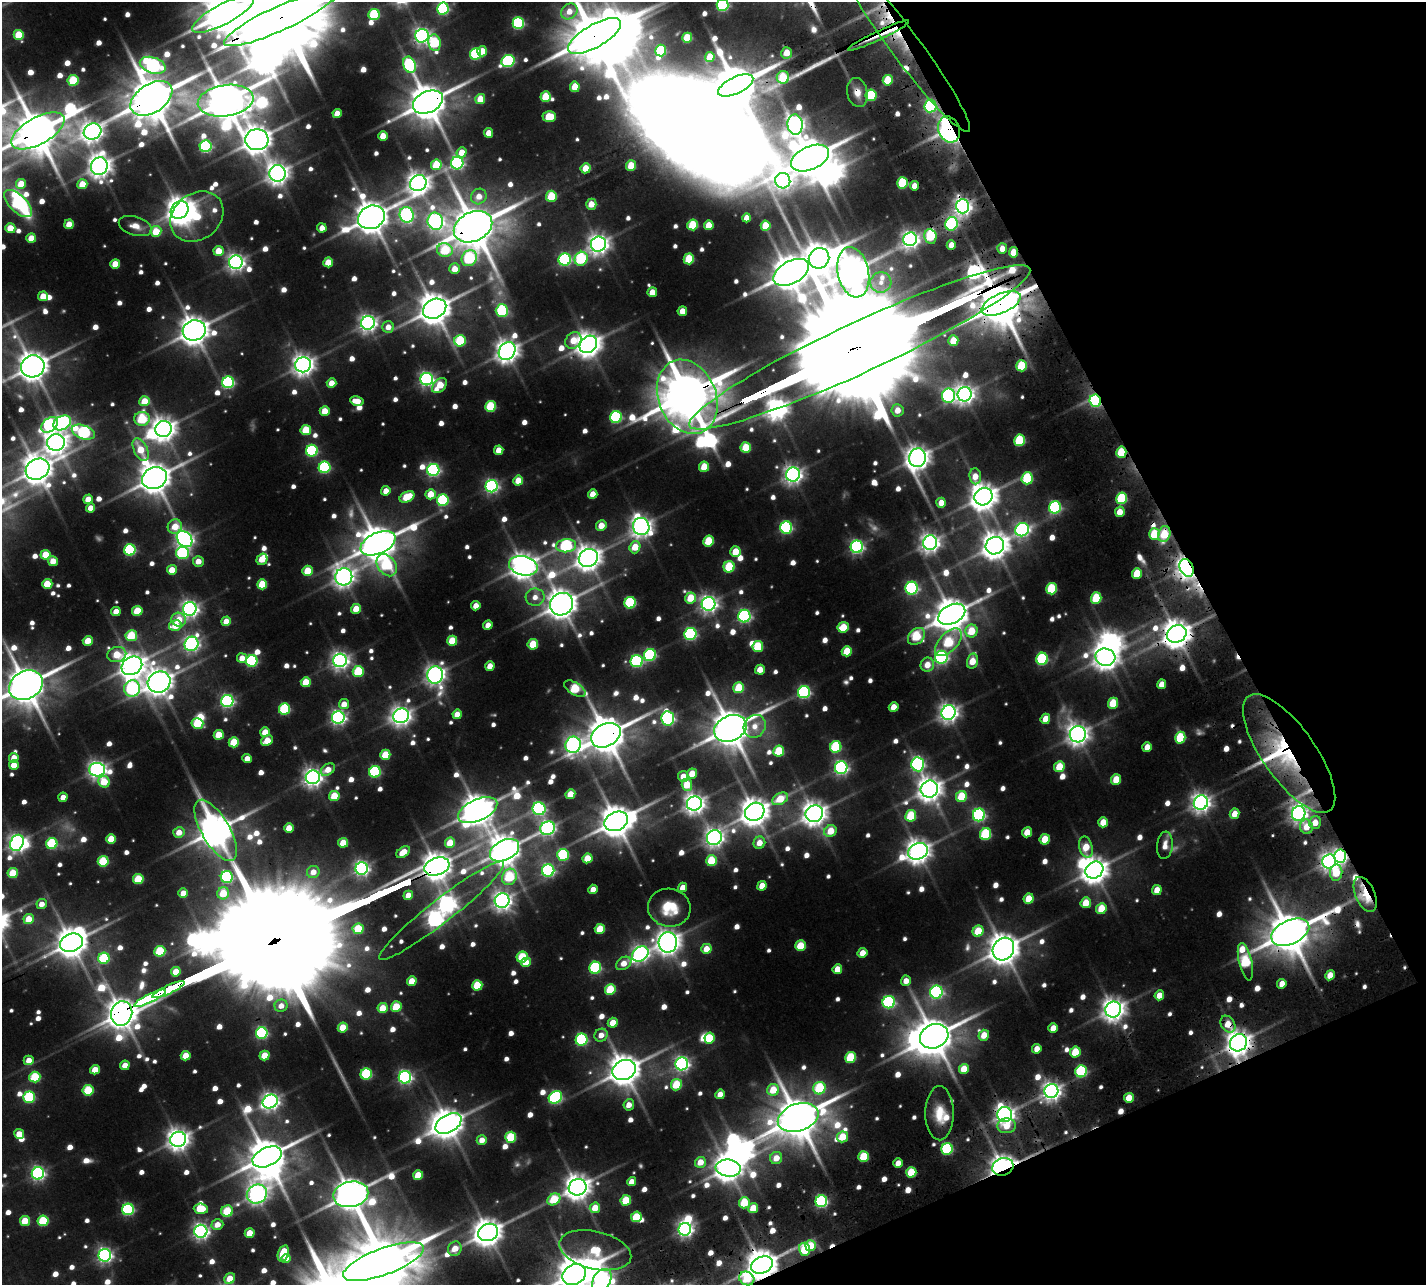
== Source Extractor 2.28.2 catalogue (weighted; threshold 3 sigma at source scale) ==
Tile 12 of 4 x 4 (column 4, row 3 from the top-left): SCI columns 4466-5889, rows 1824-3106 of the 6082 x 6086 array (HDU 1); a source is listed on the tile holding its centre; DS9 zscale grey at full resolution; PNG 1428 x 1287 px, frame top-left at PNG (2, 2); each listed source drawn as its Kron ellipse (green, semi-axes under 4 px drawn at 4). Shown black and unused: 21% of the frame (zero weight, under 3 of 5 exposures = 13% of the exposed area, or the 3 px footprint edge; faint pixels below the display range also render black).
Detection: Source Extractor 2.28.2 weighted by HDU 2 'WHT'; one run over the whole footprint, this tile lists its part. Background 0.105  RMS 0.0091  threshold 0.0408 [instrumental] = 3 sigma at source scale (4.5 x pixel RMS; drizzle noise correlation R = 1.50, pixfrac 1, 0.05/0.05 arcsec/px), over >= 5 px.
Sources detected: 980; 15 too faint to see at this stretch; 28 inside a brighter object's white glare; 16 cosmic-ray / hot-pixel residue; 3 long thin detections or spike segments (spike, bleed or trail) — neither listed nor drawn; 16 inside a brighter listed object's ellipse — not listed separately; of the other 902, all 500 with FLUX_AUTO >= 9.98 (the completeness limit of this list) listed and drawn (402 fainter detections not listed), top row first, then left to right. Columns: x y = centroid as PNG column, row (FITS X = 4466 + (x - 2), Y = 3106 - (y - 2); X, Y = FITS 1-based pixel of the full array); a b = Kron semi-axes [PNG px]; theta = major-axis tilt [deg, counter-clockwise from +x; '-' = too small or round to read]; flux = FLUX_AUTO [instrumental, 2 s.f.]
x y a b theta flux
723 5 6 6 - 170
443 8 6 6 - 160
569 11 8 7 - 12
223 14 34 10 28 3500
374 14 6 5 - 73
280 18 61 12 25 17000
518 23 6 5 - 130
19 35 5 5 - 28
879 35 34 4 25 22
422 36 7 6 - 410
595 36 30 11 30 6500
687 38 5 5 - 35
434 43 8 6 -81 68
905 46 106 15 -53 82
482 51 5 5 - 18
661 51 6 5 - 62
787 53 5 5 - 16
475 54 6 5 - 91
710 57 5 4 - 19
508 61 7 6 - 150
153 65 13 8 -18 240
410 65 8 6 -67 140
783 77 6 6 - 38
73 80 5 5 - 51
888 80 5 5 - 31
736 85 19 8 25 4300
575 87 5 5 - 24
857 92 14 10 -78 12
871 95 6 5 - 69
546 97 5 5 - 35
151 98 23 14 33 4700
480 99 5 5 - 20
226 101 28 15 8 3600
428 102 16 10 25 2900
930 106 6 6 - 150
337 114 5 4 - 14
549 117 7 5 1 36
795 124 10 7 -85 460
949 129 13 10 -69 420
38 131 29 13 29 4200
92 132 9 7 28 680
488 133 5 4 - 14
383 136 5 4 - 15
257 140 11 10 - 1400
206 146 6 6 - 160
462 152 5 5 - 14
810 158 20 11 25 3600
457 163 6 6 - 200
436 165 5 5 - 42
99 166 9 8 - 860
631 166 5 5 - 25
586 168 5 5 - 18
278 173 8 8 - 800
783 181 7 7 - 380
418 183 8 8 - 810
903 183 5 5 - 64
21 184 5 5 - 23
82 184 5 5 - 19
914 186 5 4 - 11
479 196 8 7 - 12
551 196 5 5 - 44
18 203 17 8 -43 98
591 204 5 5 - 14
963 206 7 6 - 540
180 210 10 8 48 1100
407 215 8 7 - 200
197 217 28 23 39 65
371 217 14 11 25 2100
747 218 4 4 - 10
435 221 9 7 -73 330
69 224 5 4 - 18
951 224 7 6 - 170
693 225 5 5 - 47
709 225 5 5 - 19
135 226 17 9 -17 11
766 226 5 5 - 29
473 227 20 14 25 4000
10 228 5 5 - 22
322 228 4 4 - 10
156 231 5 5 - 32
930 236 7 6 - 50
31 238 5 4 - 17
910 239 7 6 - 490
598 244 8 7 - 670
951 245 5 4 - 12
1002 249 5 5 - 11
445 250 8 7 - 47
218 251 5 5 - 19
1014 252 5 4 - 20
469 258 8 7 - 84
819 258 10 10 - 1800
565 259 6 6 - 160
581 259 7 6 - 84
689 259 5 5 - 44
236 262 7 6 - 460
328 262 5 5 - 21
115 264 5 5 - 20
455 269 5 5 - 13
791 272 19 11 29 2600
853 272 25 15 -78 2000
881 282 10 10 - 11
652 292 5 4 - 15
43 296 5 5 - 17
1001 303 21 9 24 5000
435 309 12 9 27 2000
502 311 6 6 - 81
682 311 5 4 - 13
368 323 7 6 - 480
388 327 6 6 - 11
194 330 11 10 - 1600
573 340 9 7 49 20
460 341 6 5 - 68
953 341 5 5 - 23
588 344 9 8 - 1200
860 347 187 25 25 63000
507 351 9 8 - 890
303 365 8 7 - 760
33 366 12 11 - 1600
1021 366 5 5 - 48
427 379 6 6 - 300
228 382 6 6 - 150
331 383 5 4 - 14
439 385 9 6 47 29
965 394 7 7 - 550
949 396 7 6 - 180
687 397 38 29 -68 6700
145 401 5 5 - 25
357 401 7 5 -12 15
1095 401 6 5 - 100
490 406 5 5 - 60
897 410 6 6 - 11
325 411 5 5 - 20
616 417 6 6 - 130
142 419 7 7 - 67
62 423 9 6 29 230
50 425 9 6 38 130
164 429 8 8 - 960
306 430 5 5 - 33
83 432 12 6 -21 140
1020 440 6 5 - 70
56 442 9 8 - 920
746 448 5 5 - 37
141 450 12 6 -64 24
499 450 5 4 - 14
312 451 6 6 - 120
1121 452 5 5 - 42
918 458 9 8 - 950
325 467 6 5 - 120
704 467 5 5 - 26
37 469 12 10 27 1600
433 470 6 6 - 210
793 474 7 7 - 530
975 476 8 6 -84 12
155 478 13 10 24 2100
1027 478 6 5 - 62
518 480 5 5 - 20
492 486 6 6 - 230
386 491 5 4 - 13
431 494 5 5 - 21
593 494 5 4 - 15
407 497 8 5 26 33
983 497 9 8 - 1300
1121 498 6 5 - 81
88 499 5 4 - 15
443 500 6 6 - 100
941 503 5 4 - 12
1055 507 6 6 - 150
91 508 4 4 - 11
1120 512 5 5 - 14
601 525 5 5 - 16
641 526 9 8 - 700
175 527 7 7 - 18
786 527 6 6 - 160
1022 530 7 6 - 260
1154 534 6 5 - 38
1164 534 8 6 75 36
185 539 9 7 -48 480
709 541 5 5 - 41
378 543 19 10 24 2900
930 543 7 7 - 620
566 546 10 6 6 120
995 546 9 8 - 1200
635 547 6 5 - 23
857 547 6 6 - 250
130 550 6 5 - 120
735 552 5 5 - 21
182 553 6 6 - 100
45 555 5 5 - 26
588 558 10 8 30 1100
262 559 6 5 - 19
53 561 5 5 - 16
198 561 5 5 - 12
387 565 12 8 -54 68
523 566 14 9 -13 1200
729 567 6 5 - 50
1187 568 9 6 -64 820
172 570 5 5 - 17
308 571 5 5 - 29
1137 574 5 5 - 31
344 577 9 8 - 730
47 584 5 5 - 26
262 584 5 5 - 34
912 588 6 6 - 180
1051 589 6 5 - 58
535 597 9 8 - 10
691 598 5 5 - 32
1096 598 5 5 - 46
630 603 6 5 - 97
562 604 12 10 37 1700
709 604 7 7 - 470
476 606 4 4 - 11
190 609 7 6 - 460
356 609 5 5 - 17
116 611 5 4 - 13
137 611 5 5 - 35
952 614 14 9 27 2100
744 616 6 6 - 220
179 620 7 7 - 15
226 621 5 4 - 14
175 625 6 5 - 26
488 625 5 4 - 12
843 627 6 5 - 32
971 631 6 6 - 28
690 634 6 6 - 160
1177 634 10 8 27 1600
131 636 5 5 - 49
916 636 10 7 45 51
88 641 5 4 - 18
452 641 5 5 - 32
948 642 17 9 47 66
191 644 7 6 - 320
533 644 5 5 - 32
758 646 5 5 - 48
847 651 5 5 - 28
117 655 9 7 14 29
650 655 6 6 - 130
941 657 6 6 - 250
1105 657 10 8 -13 950
242 658 5 5 - 12
1042 659 6 5 - 100
340 660 7 6 - 470
252 661 6 5 - 110
637 661 6 6 - 150
972 661 7 5 75 20
927 665 7 6 - 14
132 666 11 8 31 1200
490 666 5 4 - 13
760 670 5 4 - 15
358 671 5 5 - 57
435 675 8 8 - 580
159 682 12 10 31 1300
306 682 5 5 - 26
1162 684 5 4 - 13
26 685 17 14 30 3300
739 688 5 5 - 42
132 689 8 8 - 130
575 689 12 6 -32 57
804 692 6 6 - 180
227 701 6 6 - 230
1113 703 5 5 - 31
344 704 5 5 - 13
894 707 5 4 - 15
284 709 5 5 - 88
949 713 7 7 - 570
457 714 5 4 - 14
401 716 8 7 - 630
338 717 6 6 - 330
668 718 7 6 - 220
1045 719 5 5 - 15
197 723 6 5 - 53
755 726 12 10 53 13
730 728 17 12 25 3300
265 732 5 5 - 17
1078 734 8 8 - 780
219 735 5 5 - 25
606 735 15 11 28 3000
1180 738 6 5 - 50
267 741 6 5 - 22
234 742 5 5 - 38
573 745 8 7 - 330
836 747 6 5 - 77
1147 747 5 4 - 13
779 751 5 5 - 48
1289 753 70 26 -55 140
385 755 5 5 - 35
14 758 5 4 - 14
247 759 5 4 - 10
918 764 7 6 - 220
14 765 5 4 - 17
1059 767 5 5 - 27
841 768 6 6 - 260
97 770 8 7 - 500
328 770 8 5 35 13
375 772 6 5 - 110
692 774 5 4 - 19
683 776 5 5 - 12
313 777 7 7 - 570
1116 779 5 5 - 21
104 782 6 5 - 27
687 785 6 5 - 25
929 789 9 8 - 1100
570 794 5 5 - 18
334 796 5 5 - 33
961 796 6 5 - 41
63 797 4 4 - 11
780 799 8 5 28 28
694 803 7 7 - 680
1201 803 7 7 - 610
539 809 7 6 - 200
478 810 21 10 24 1800
755 812 10 8 28 1400
1299 813 7 6 - 520
814 814 9 8 - 1000
1235 814 5 4 - 13
979 815 6 6 - 180
911 816 6 5 - 50
616 821 12 9 27 2100
1103 822 5 4 - 17
1315 823 6 6 - 12
1306 827 7 6 - 15
289 828 5 4 - 17
548 828 7 6 - 310
216 830 34 14 -60 2200
830 831 6 5 - 25
179 832 5 5 - 13
1027 832 5 5 - 18
986 834 6 5 - 76
714 838 8 7 - 550
111 839 5 5 - 27
1045 839 5 5 - 28
17 843 8 6 63 480
343 843 5 5 - 22
450 843 5 5 - 26
759 843 6 6 - 12
52 844 5 5 - 77
1165 845 13 8 83 10
1086 847 11 6 -75 22
505 850 15 10 27 1700
918 851 10 8 24 1000
403 852 7 5 36 16
563 855 6 6 - 81
1340 856 7 6 - 290
587 858 5 5 - 24
103 861 5 5 - 58
711 861 5 5 - 42
1329 861 7 6 - 520
437 866 13 8 19 1600
362 868 6 6 - 310
548 870 6 6 - 190
1094 870 9 8 - 1300
313 872 6 6 - 11
13 873 5 5 - 32
1336 873 8 6 84 28
227 877 6 6 - 140
509 877 8 7 - 61
138 879 5 5 - 43
762 886 5 4 - 17
683 887 5 4 - 11
593 889 5 4 - 12
1157 890 5 4 - 15
183 893 5 4 - 12
223 893 6 6 - 31
1365 894 19 9 -67 30
408 895 5 4 - 14
1029 899 5 5 - 23
502 901 7 7 - 570
1086 903 5 5 - 23
42 904 5 5 - 11
669 908 21 19 -9 36
1101 909 5 5 - 28
441 911 78 12 38 910
29 919 5 5 - 20
358 929 5 5 - 40
600 929 5 5 - 29
978 931 6 5 - 32
1290 932 20 12 25 4000
668 942 10 9 - 1100
72 943 12 8 21 1800
800 946 5 5 - 35
706 949 5 5 - 15
1003 949 12 10 54 1800
160 951 5 5 - 60
862 953 5 4 - 15
640 954 9 7 32 370
522 957 5 5 - 52
104 958 6 5 - 75
526 962 5 4 - 18
1245 962 19 6 -77 85
624 963 8 6 32 12
595 968 6 6 - 110
837 969 5 4 - 15
176 972 5 4 - 20
1330 975 5 4 - 15
412 981 5 4 - 19
906 981 5 5 - 11
1282 984 5 4 - 12
477 985 5 5 - 37
610 989 5 5 - 44
168 990 18 3 25 1700
936 992 6 6 - 210
1159 995 5 4 - 13
150 998 17 3 26 1400
889 1002 6 6 - 160
281 1006 6 6 - 10
396 1007 5 5 - 32
383 1008 5 5 - 24
1113 1009 8 7 - 890
122 1013 12 10 75 2000
613 1023 5 5 - 17
1228 1024 9 6 -57 17
343 1027 5 5 - 23
1053 1028 5 4 - 13
262 1033 6 5 - 140
601 1035 7 6 - 10
984 1035 5 5 - 17
934 1036 14 11 24 2900
709 1038 5 5 - 38
581 1040 6 6 - 130
1239 1043 9 8 - 1100
1037 1049 5 4 - 11
1075 1052 5 5 - 31
186 1056 5 4 - 20
265 1056 5 5 - 23
851 1057 5 5 - 55
29 1060 5 5 - 14
682 1064 6 6 - 310
125 1065 5 4 - 11
964 1069 5 5 - 21
95 1070 5 4 - 18
624 1070 12 9 26 1800
1081 1071 6 5 - 97
366 1074 6 5 - 88
35 1077 5 5 - 62
405 1077 6 6 - 250
676 1085 6 5 - 44
819 1088 6 6 - 64
88 1090 5 5 - 51
773 1090 6 6 - 27
1051 1091 7 6 - 570
720 1094 5 4 - 13
29 1097 6 5 - 94
555 1097 7 6 - 160
1129 1098 5 4 - 18
270 1101 8 6 29 470
629 1105 5 5 - 11
939 1113 27 14 -90 24
1005 1114 7 7 - 630
798 1117 21 13 18 3900
448 1123 14 9 31 1500
1007 1126 9 7 5 14
19 1134 5 5 - 16
511 1137 5 5 - 62
842 1137 5 5 - 26
178 1139 8 7 - 840
482 1140 5 5 - 10
947 1149 6 5 - 110
864 1156 5 5 - 43
267 1157 15 9 25 2700
776 1158 6 6 - 14
700 1162 5 5 - 16
898 1163 5 4 - 10
1003 1167 11 8 19 690
728 1168 12 8 -6 1300
911 1172 5 5 - 36
38 1173 6 6 - 250
418 1175 5 5 - 28
632 1181 4 4 - 11
578 1187 9 8 - 1200
257 1194 10 9 - 650
351 1194 17 12 12 2200
554 1199 7 5 34 42
626 1200 5 5 - 32
821 1201 6 6 - 160
744 1203 5 5 - 40
595 1208 5 5 - 20
753 1208 5 5 - 23
128 1209 6 5 - 140
201 1209 7 5 -5 33
227 1211 6 5 - 34
636 1217 5 5 - 36
25 1221 5 5 - 27
43 1221 5 5 - 56
217 1225 6 5 - 11
685 1229 6 6 - 370
201 1231 6 6 - 380
488 1232 10 8 22 1300
250 1233 5 5 - 21
811 1246 5 5 - 28
455 1249 7 6 - 18
805 1249 6 5 - 42
595 1250 36 19 -13 59
283 1253 8 5 72 36
105 1255 6 6 - 320
286 1259 4 4 - 11
383 1262 43 13 20 8800
762 1265 11 8 23 2000
574 1274 12 10 29 2300
747 1278 8 6 -27 40
230 1279 6 5 - 19
602 1280 12 8 57 460
Overlapping masked pixels (flux is a lower limit): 42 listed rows (the first 20) at x y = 223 14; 280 18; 879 35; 595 36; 905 46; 736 85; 857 92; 151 98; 428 102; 930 106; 949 129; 38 131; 963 206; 951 224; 473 227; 1014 252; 1001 303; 860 347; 687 397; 1095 401
Isophote crosses this tile's border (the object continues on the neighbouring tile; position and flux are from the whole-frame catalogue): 10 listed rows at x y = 723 5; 443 8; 223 14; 280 18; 38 131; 37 469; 26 685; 383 1262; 574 1274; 602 1280